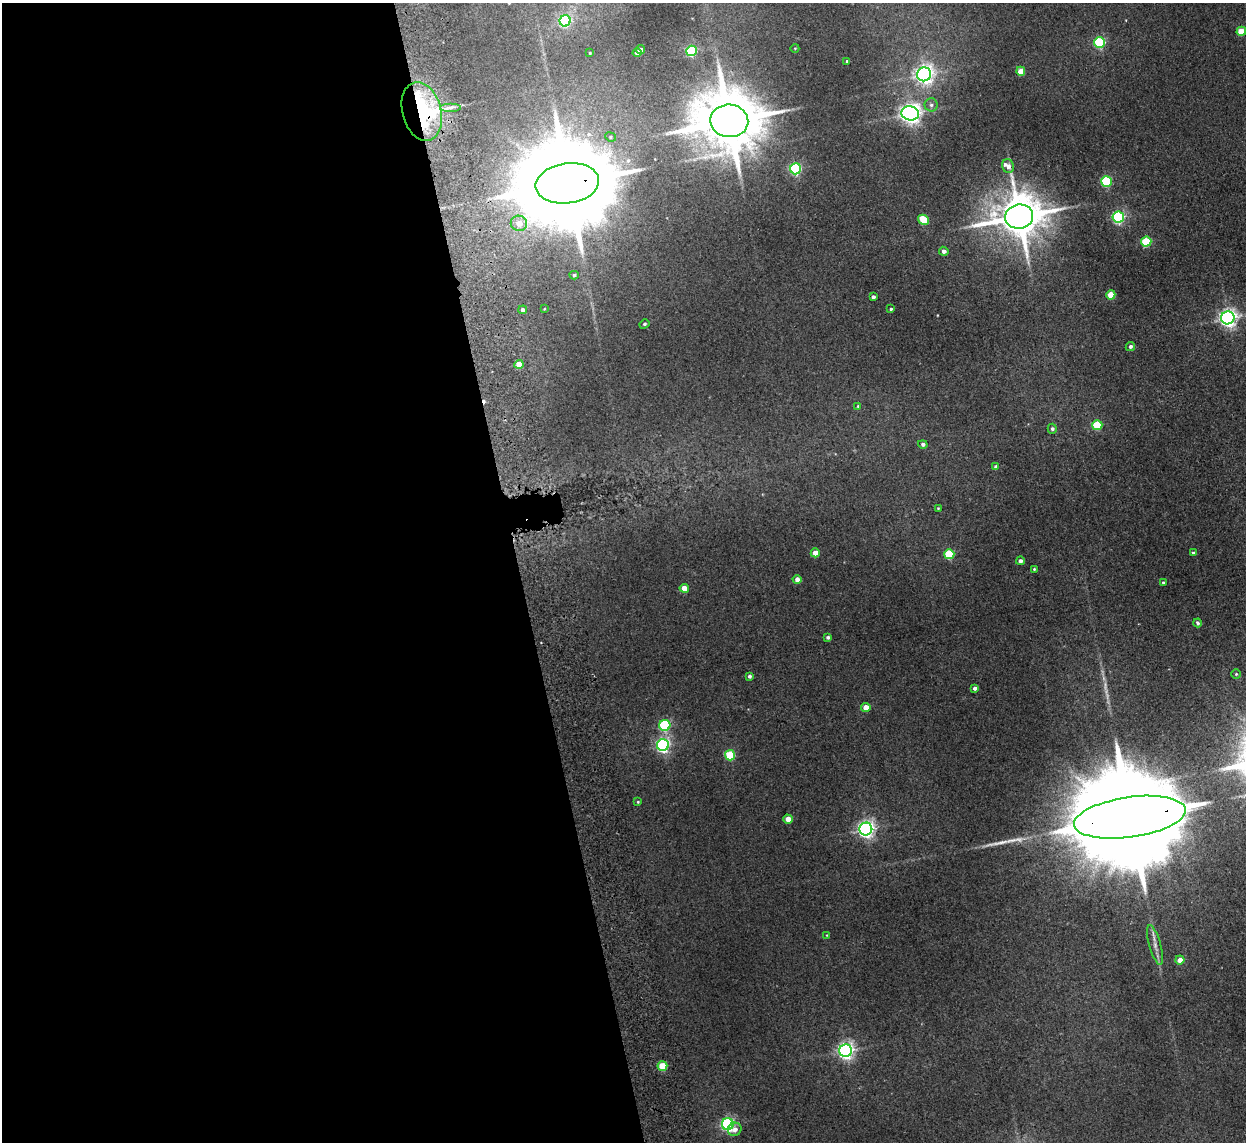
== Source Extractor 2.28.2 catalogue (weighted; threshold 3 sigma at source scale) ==
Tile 9 of 4 x 4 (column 1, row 3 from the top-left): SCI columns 53-1296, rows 1294-2433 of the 5083 x 4981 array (HDU 1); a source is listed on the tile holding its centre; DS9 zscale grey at full resolution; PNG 1248 x 1144 px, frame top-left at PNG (2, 3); each listed source drawn as its Kron ellipse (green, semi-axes under 4 px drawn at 4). Shown black and unused: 42% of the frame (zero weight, under 2 of 3 exposures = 3% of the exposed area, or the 3 px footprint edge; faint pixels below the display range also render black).
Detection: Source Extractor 2.28.2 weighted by HDU 2 'WHT'; one run over the whole footprint, this tile lists its part. Background 0.0671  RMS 0.0097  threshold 0.0438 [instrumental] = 3 sigma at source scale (4.5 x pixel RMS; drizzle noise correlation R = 1.50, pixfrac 1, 0.05/0.05 arcsec/px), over >= 5 px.
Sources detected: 76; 1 too faint to see at this stretch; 1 inside a brighter object's white glare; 1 cosmic-ray / hot-pixel residue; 1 long thin detection or spike segment (spike, bleed or trail) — neither listed nor drawn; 1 inside a brighter listed object's ellipse — not listed separately; the other 71 listed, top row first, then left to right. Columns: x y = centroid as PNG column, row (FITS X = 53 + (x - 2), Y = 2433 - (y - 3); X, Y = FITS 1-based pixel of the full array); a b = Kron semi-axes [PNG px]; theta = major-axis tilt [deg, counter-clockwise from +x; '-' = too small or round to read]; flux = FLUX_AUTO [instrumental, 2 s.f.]
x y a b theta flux
565 21 5 5 - 120
1241 31 5 4 - 22
1100 42 5 5 - 76
795 48 4 3 - 0.72
641 50 4 4 - 5.5
691 51 5 5 - 84
637 52 4 4 - 6.4
590 53 3 2 - 0.81
847 61 3 3 - 1.6
1021 71 4 4 - 15
924 74 7 7 - 510
931 105 6 6 - 3.2
451 107 10 4 0 3.4
422 111 30 19 -75 140
910 113 9 7 -15 680
729 121 19 16 -3 7800
610 137 5 4 - 1.5
1008 166 7 6 - 4.8
796 169 5 5 - 120
1106 181 5 5 - 82
567 183 32 20 8 25000
1019 217 14 12 9 4300
1118 217 5 5 - 170
923 220 5 4 - 31
519 223 8 7 - 9.5
1146 242 5 5 - 52
944 251 4 4 - 4.1
574 275 4 4 - 1.6
1111 295 4 4 - 22
873 297 4 3 - 2.9
544 309 3 2 - 0.59
891 309 3 3 - 1.4
523 310 4 4 - 2.8
1228 318 7 6 - 470
644 324 5 4 - 1.7
1130 346 5 4 - 2.6
519 364 4 4 - 16
858 406 4 4 - 0.9
1097 425 5 5 - 49
1052 429 5 4 - 2.7
923 444 5 4 - 2.6
996 467 4 4 - 3.5
938 508 3 3 - 0.8
815 553 4 4 - 11
1193 553 4 3 - 1.9
949 554 5 5 - 56
1020 561 4 4 - 3.5
1034 569 3 3 - 0.95
797 579 4 4 - 5.2
1163 583 3 3 - 1.8
684 588 4 4 - 10
1198 623 4 3 - 1.9
828 637 4 3 - 2.4
1236 674 4 4 - 1.1
749 676 4 4 - 2.1
975 688 4 4 - 3
866 708 4 4 - 15
665 725 5 5 - 98
663 745 6 6 - 250
730 755 5 5 - 52
638 802 4 3 - 1
1130 817 56 20 8 54000
788 819 4 4 - 15
866 829 6 6 - 430
827 935 3 3 - 0.73
1155 945 20 5 -74 6.6
1180 960 4 4 - 8.9
846 1051 6 6 - 380
662 1066 5 5 - 31
728 1124 6 6 - 210
735 1129 7 6 - 5.9
Overlapping masked pixels (flux is a lower limit): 3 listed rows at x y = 422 111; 567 183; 1130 817
Isophote crosses this tile's border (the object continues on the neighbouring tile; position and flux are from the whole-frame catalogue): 1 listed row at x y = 1130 817